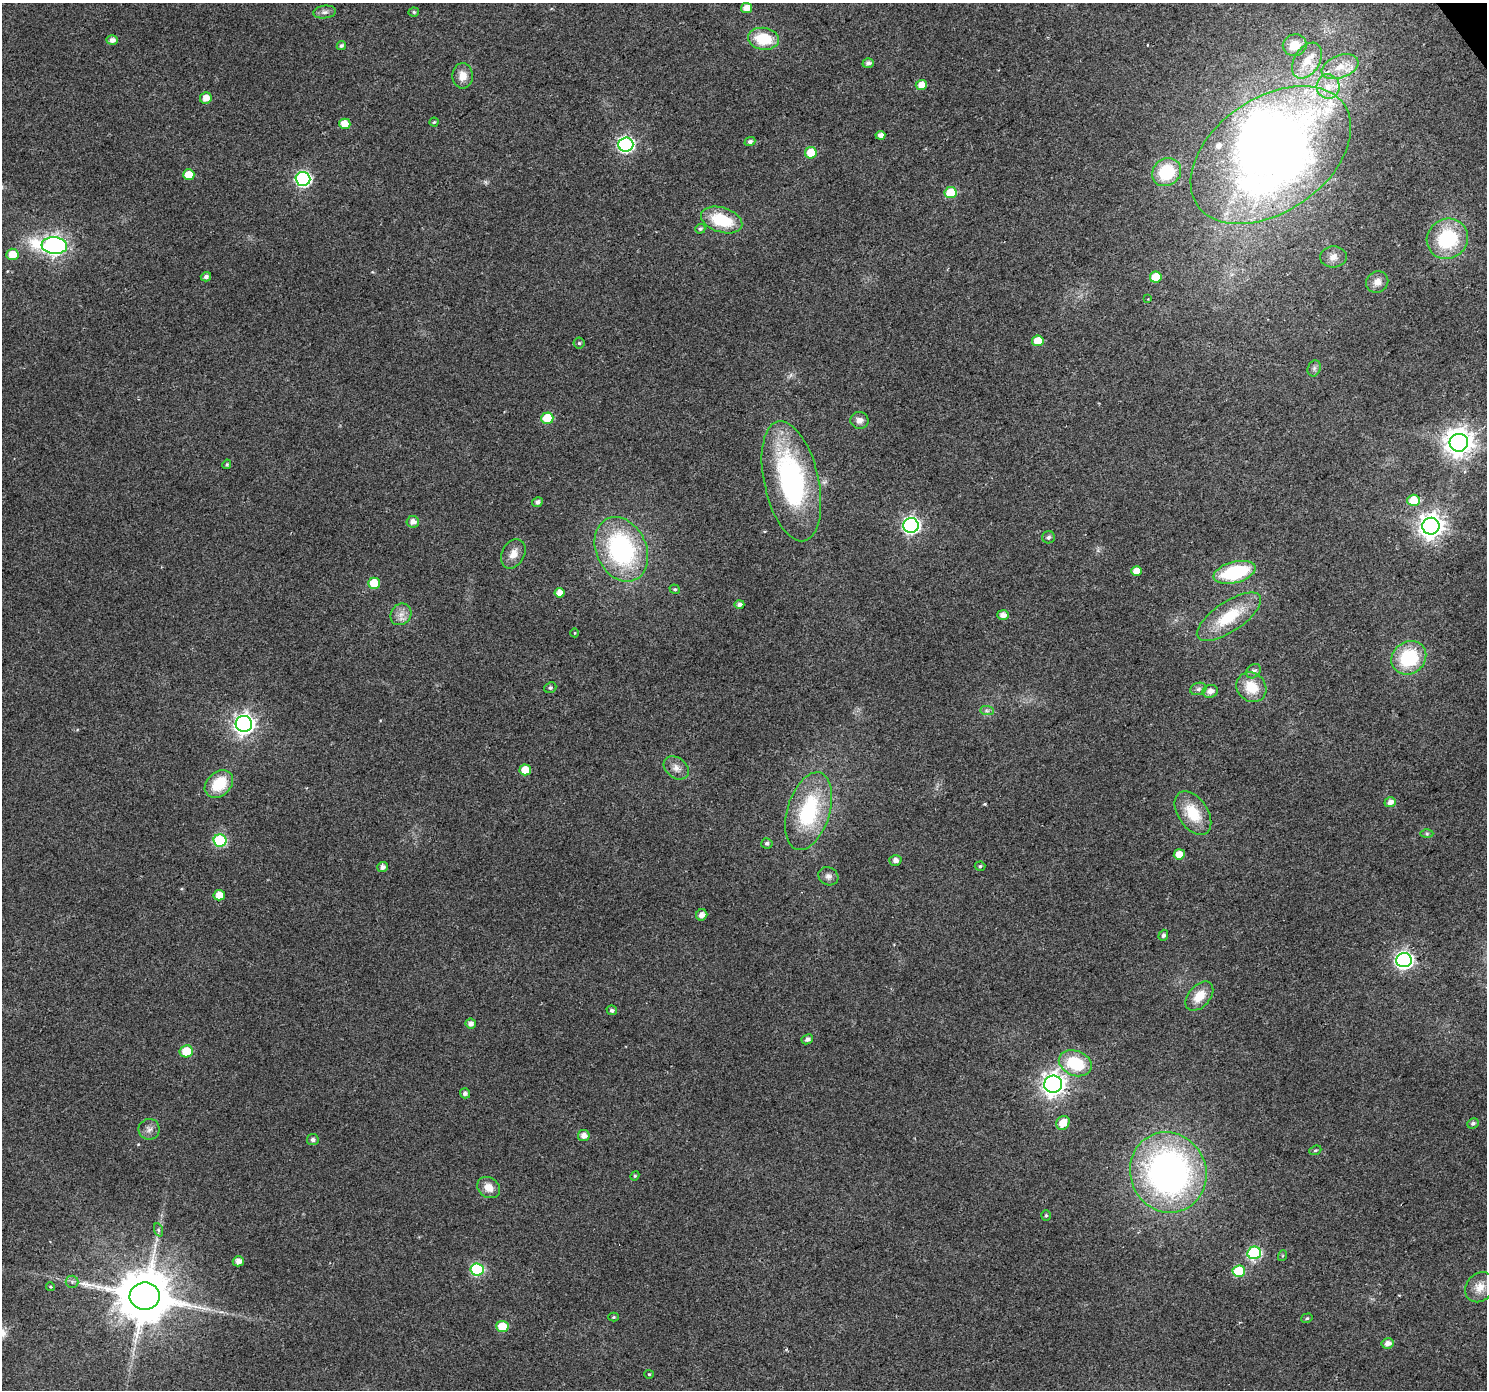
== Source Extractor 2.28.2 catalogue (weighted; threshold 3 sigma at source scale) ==
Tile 10 of 4 x 4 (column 2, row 3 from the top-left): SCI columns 1487-2971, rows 1578-2965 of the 5940 x 5867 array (HDU 1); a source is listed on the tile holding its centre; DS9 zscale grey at full resolution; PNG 1489 x 1392 px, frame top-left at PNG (2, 3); each listed source drawn as its Kron ellipse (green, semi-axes under 4 px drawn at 4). Shown black and unused: <1% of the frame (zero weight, under 2 of 3 exposures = <1% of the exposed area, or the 3 px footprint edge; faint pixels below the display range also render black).
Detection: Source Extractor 2.28.2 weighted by HDU 2 'WHT'; one run over the whole footprint, this tile lists its part. Background 0.0719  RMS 0.0077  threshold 0.0346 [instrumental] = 3 sigma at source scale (4.5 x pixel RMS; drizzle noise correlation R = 1.50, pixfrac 1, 0.0396/0.0396 arcsec/px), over >= 5 px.
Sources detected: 129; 2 inside a brighter object's white glare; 1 cosmic-ray / hot-pixel residue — neither listed nor drawn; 6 inside a brighter listed object's ellipse — not listed separately; the other 120 listed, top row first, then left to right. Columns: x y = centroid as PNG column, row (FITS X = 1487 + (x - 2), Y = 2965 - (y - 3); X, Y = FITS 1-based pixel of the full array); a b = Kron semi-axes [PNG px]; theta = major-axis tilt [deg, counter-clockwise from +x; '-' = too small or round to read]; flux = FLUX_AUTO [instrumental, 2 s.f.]
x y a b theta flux
746 8 5 5 - 7.7
325 12 11 6 6 3.1
414 12 5 4 - 1.3
763 39 15 11 -8 26
112 40 5 5 - 4
1295 45 12 10 18 14
341 46 5 4 - 1.5
1307 61 19 12 57 15
868 63 5 4 - 2.9
1340 67 19 11 21 13
463 76 12 10 -89 7.7
921 85 5 5 - 8.6
1328 86 12 11 - 10
206 98 6 5 - 6.9
434 122 4 4 - 1.1
345 124 5 5 - 14
880 135 5 4 - 4.4
750 142 5 4 - 2
626 145 7 7 - 180
811 153 6 5 - 18
1271 155 89 57 35 540
1167 172 15 13 38 34
189 175 6 5 - 12
303 179 7 7 - 150
951 193 6 5 - 28
722 220 21 12 -18 35
700 229 5 4 - 1.6
1447 239 21 19 35 53
54 245 13 8 -6 340
12 254 6 5 - 12
1333 257 13 10 4 5.8
206 277 5 4 - 2.7
1156 277 6 5 - 19
1377 282 11 10 - 5.8
1148 299 2 2 - 0.71
1038 341 6 5 - 17
579 343 5 5 - 1.2
1314 368 8 6 70 2
547 418 6 5 - 25
859 420 9 8 - 4.6
1459 443 9 9 - 890
227 464 5 4 - 1.1
791 481 61 27 -77 140
1414 500 6 5 - 23
537 502 5 5 - 2.6
413 522 6 5 - 4.4
911 525 8 7 - 220
1431 526 8 8 - 650
1048 537 6 6 - 2.2
621 549 33 25 -66 120
513 554 15 11 63 7.6
1136 571 5 5 - 9
1234 572 21 10 14 57
374 583 6 5 - 18
675 589 5 4 - 1.2
560 593 5 4 - 6.8
739 604 5 4 - 2.7
401 614 11 10 - 6
1003 615 5 5 - 4.6
1229 617 37 15 34 36
575 633 4 3 - 0.55
1409 658 18 16 36 45
1254 671 8 6 45 2.9
1251 687 16 14 -46 19
550 688 6 5 - 1.6
1198 689 8 6 16 2.3
1210 691 8 6 13 4.6
987 711 7 4 -1 1.7
244 724 8 8 - 400
676 768 14 10 -39 5.7
525 770 6 5 - 15
219 784 16 12 42 24
1390 802 6 5 - 4.5
809 811 40 21 73 67
1193 813 24 14 -56 23
1427 834 6 4 0 1.2
220 840 6 6 - 69
767 843 5 5 - 1.9
1179 854 5 5 - 11
895 860 6 5 - 3.7
980 866 5 4 - 1.3
382 867 5 5 - 3.1
828 876 10 8 -29 3.4
219 895 6 5 - 8.3
702 915 6 5 - 5
1163 935 5 5 - 2
1404 960 8 7 - 250
1199 996 17 10 48 14
612 1010 5 5 - 2
471 1024 5 5 - 3.9
807 1039 6 5 - 2.7
186 1051 6 6 - 19
1075 1063 17 12 -22 35
1053 1084 9 8 - 540
465 1093 5 5 - 2.7
1063 1123 7 6 - 12
1473 1123 6 5 - 1.9
149 1129 10 10 - 4.1
584 1136 6 5 - 5.2
313 1140 6 5 - 2.3
1315 1150 6 4 20 1.1
1168 1172 41 38 -66 290
635 1176 5 4 - 1
489 1187 12 10 -34 8.2
1046 1215 5 5 - 1
159 1230 7 4 -70 1.4
1254 1253 7 6 - 93
1282 1256 5 3 - 0.78
238 1261 5 5 - 4.7
477 1269 6 6 - 72
1239 1271 6 5 - 34
72 1282 6 6 - 2
50 1287 4 4 - 0.86
1480 1287 16 13 50 9.8
145 1296 15 13 -1 4900
613 1317 5 4 - 0.93
1307 1318 6 4 16 1.2
502 1327 6 5 - 23
1388 1343 6 5 - 4.8
649 1374 4 4 - 0.82
Overlapping masked pixels (flux is a lower limit): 1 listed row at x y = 145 1296